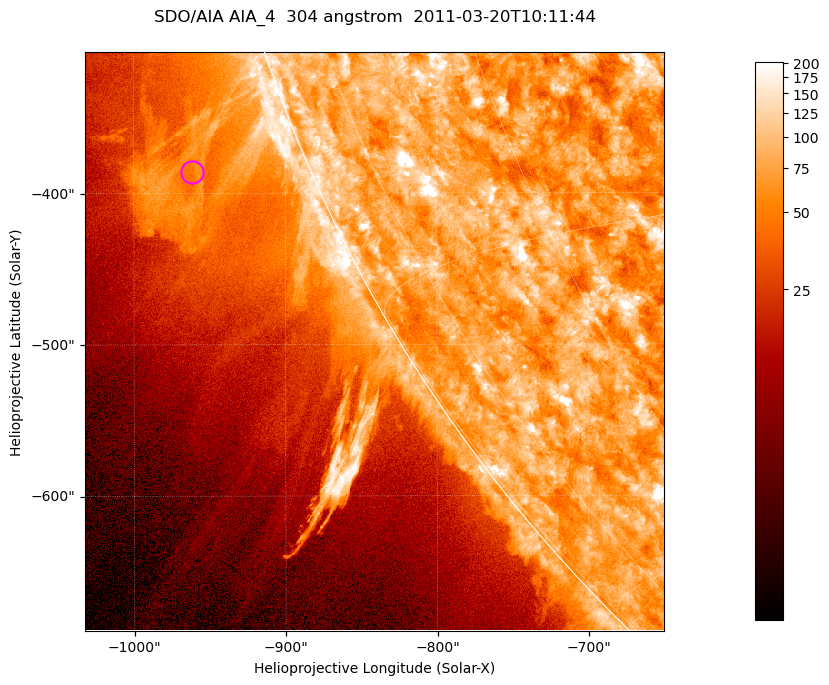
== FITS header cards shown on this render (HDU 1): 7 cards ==
TELESCOP= 'SDO/AIA '           / For AIA: SDO/AIA
INSTRUME= 'AIA_4   '           / For AIA: AIA_ATA1, AIA_ATA2, AIA_ATA3 or AIA_AT
WAVELNTH=                  304 / [angstrom] Wavelength
WAVEUNIT= 'angstrom'           / Wavelength unit: angstrom
DATE-OBS= '2011-03-20T10:11:44.123' / [ISO] Date when observation started; ISO 8
CTYPE1  = 'HPLN-TAN'           / CTYPE1; Typically HPLN
CTYPE2  = 'HPLT-TAN'           / CTYPE2; Typically HPLT

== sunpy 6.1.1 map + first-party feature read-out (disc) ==
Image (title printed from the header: SDO/AIA AIA_4  304 angstrom  2011-03-20T10:11:44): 637 x 637 px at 0.6 arcsec/px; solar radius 964 arcsec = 1606 px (partial field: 2.2% of the solar disc is inside the frame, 43% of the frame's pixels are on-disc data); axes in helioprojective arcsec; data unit not stated in the header (colour bar unlabelled)
Orientation: roll -0.132 deg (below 1 deg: not rotated)
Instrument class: DISC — disc imager (sunpy class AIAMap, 304 A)
Bright regions (active regions / flare kernels): reference = the on-disc median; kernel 5 px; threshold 5 sigma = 116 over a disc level ~74.3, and >= 1.15x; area >= 405 px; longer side >= 8 px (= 4.8 arcsec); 0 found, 0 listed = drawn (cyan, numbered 1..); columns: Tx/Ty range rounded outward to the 2 arcsec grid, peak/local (2 s.f.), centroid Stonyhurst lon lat
Off-limb structures (1.02-1.3 R_sun): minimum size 202 px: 8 found; the strongest spans PA ~110..115 deg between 1.02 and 1.13 R_sun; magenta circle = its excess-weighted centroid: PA ~110 deg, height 1.08 R_sun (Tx ~-962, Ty ~-386 arcsec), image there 1.9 x the reference